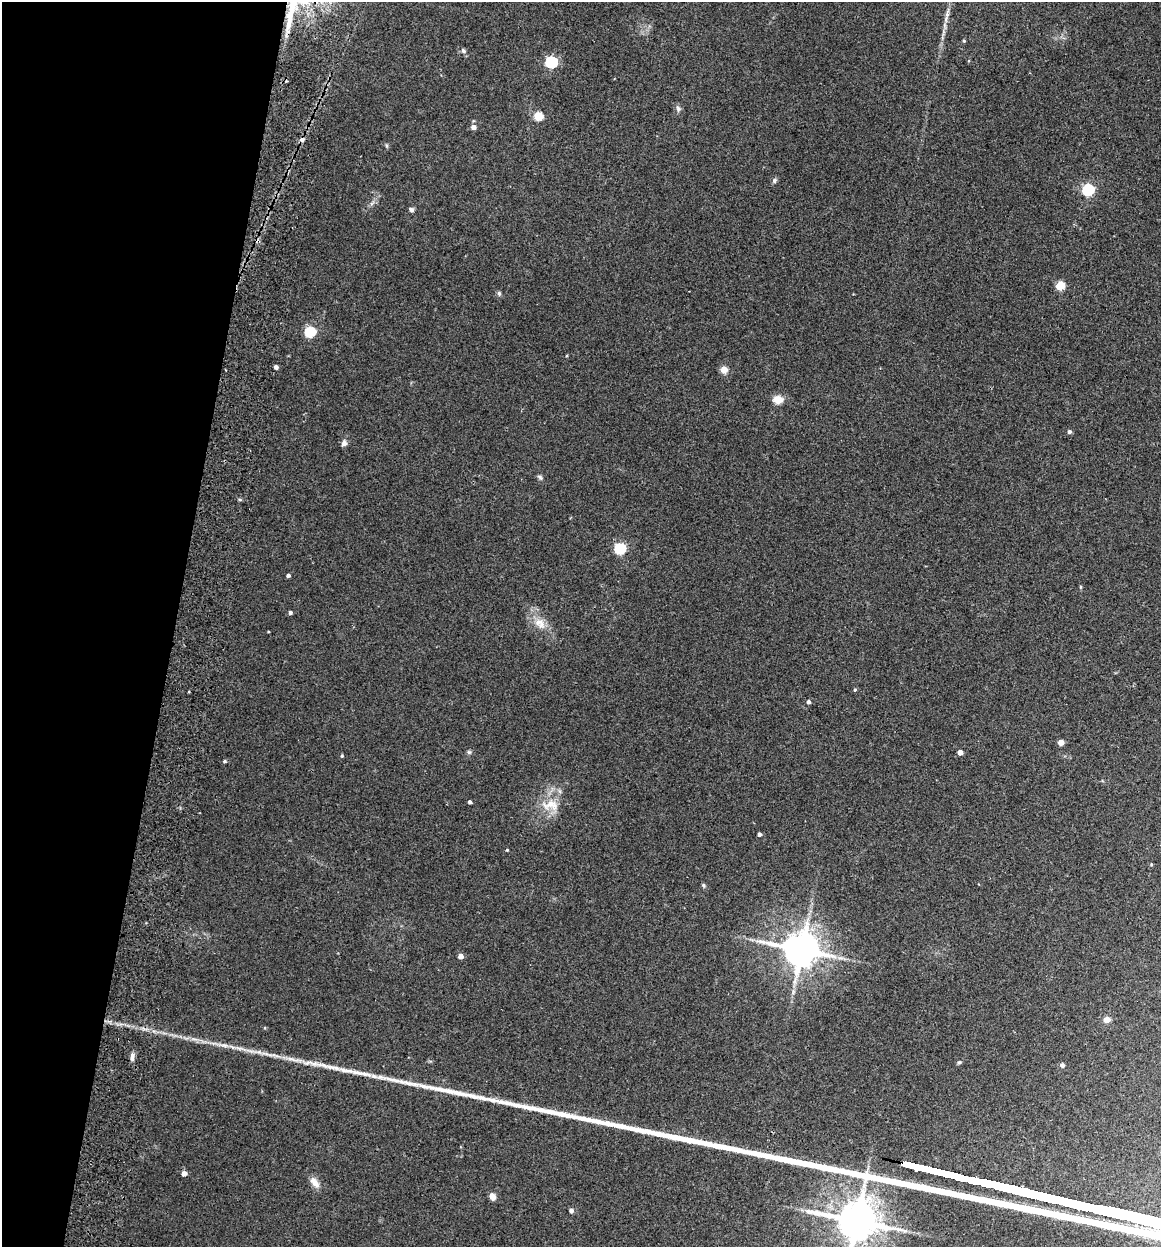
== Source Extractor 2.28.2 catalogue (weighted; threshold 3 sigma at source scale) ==
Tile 9 of 4 x 4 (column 1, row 3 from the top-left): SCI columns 180-1338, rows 1259-2503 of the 5112 x 5007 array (HDU 1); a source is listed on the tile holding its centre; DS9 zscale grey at full resolution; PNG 1163 x 1249 px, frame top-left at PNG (2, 2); no overlay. Shown black and unused: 15% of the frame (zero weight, under 2 of 3 exposures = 3% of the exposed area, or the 3 px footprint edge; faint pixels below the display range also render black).
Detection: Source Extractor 2.28.2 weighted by HDU 2 'WHT'; one run over the whole footprint, this tile lists its part. Background 0.0477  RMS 0.0086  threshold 0.0386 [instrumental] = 3 sigma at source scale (4.5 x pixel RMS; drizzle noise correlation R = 1.50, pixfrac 1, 0.05/0.05 arcsec/px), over >= 5 px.
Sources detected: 50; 1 inside a brighter object's white glare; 1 cosmic-ray / hot-pixel residue — not listed; the other 48 listed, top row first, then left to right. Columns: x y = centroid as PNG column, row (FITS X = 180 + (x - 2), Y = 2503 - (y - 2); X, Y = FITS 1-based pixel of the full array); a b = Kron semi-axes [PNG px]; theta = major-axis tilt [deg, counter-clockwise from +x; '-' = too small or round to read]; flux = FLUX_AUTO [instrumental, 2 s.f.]
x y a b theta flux
946 19 9 3 85 2.4
964 41 4 4 - 0.95
463 51 8 6 -46 2.1
551 62 5 5 - 96
678 109 8 5 -51 2.2
538 116 5 5 - 35
473 127 5 4 - 5.1
774 180 6 5 - 1.9
1088 190 5 5 - 92
411 210 6 5 - 1.8
1060 286 6 5 - 29
499 293 6 5 - 1.5
310 332 5 5 - 65
276 367 4 4 - 2.7
724 369 4 4 - 15
778 400 5 5 - 32
1069 432 5 4 - 1.9
344 443 8 7 - 2.6
540 477 8 4 -36 1.4
620 549 5 5 - 74
288 575 4 4 - 1.8
290 612 4 4 - 1.7
540 623 16 12 -44 10
855 690 5 4 - 1
808 702 4 4 - 2.4
1061 742 4 4 - 8.8
469 752 6 5 - 1.3
960 752 4 4 - 6
342 756 4 3 - 0.85
224 761 4 4 - 1.1
469 802 3 3 - 1.7
550 804 24 11 26 14
759 834 4 4 - 2.5
507 850 3 3 - 0.74
1151 864 4 3 - 0.76
801 950 9 9 - 2200
460 956 4 4 - 5.9
1107 1020 5 4 - 13
265 1028 4 3 - 0.7
132 1057 11 5 88 3.4
959 1062 5 4 - 1.2
1062 1065 5 5 - 2.1
362 1073 44 6 -11 17
184 1173 4 4 - 5
315 1182 14 8 -53 6.1
492 1197 8 6 -66 4.5
571 1211 5 5 - 2.1
857 1221 12 10 -8 3200
Isophote crosses this tile's border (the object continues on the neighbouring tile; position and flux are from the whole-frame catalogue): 1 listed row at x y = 857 1221